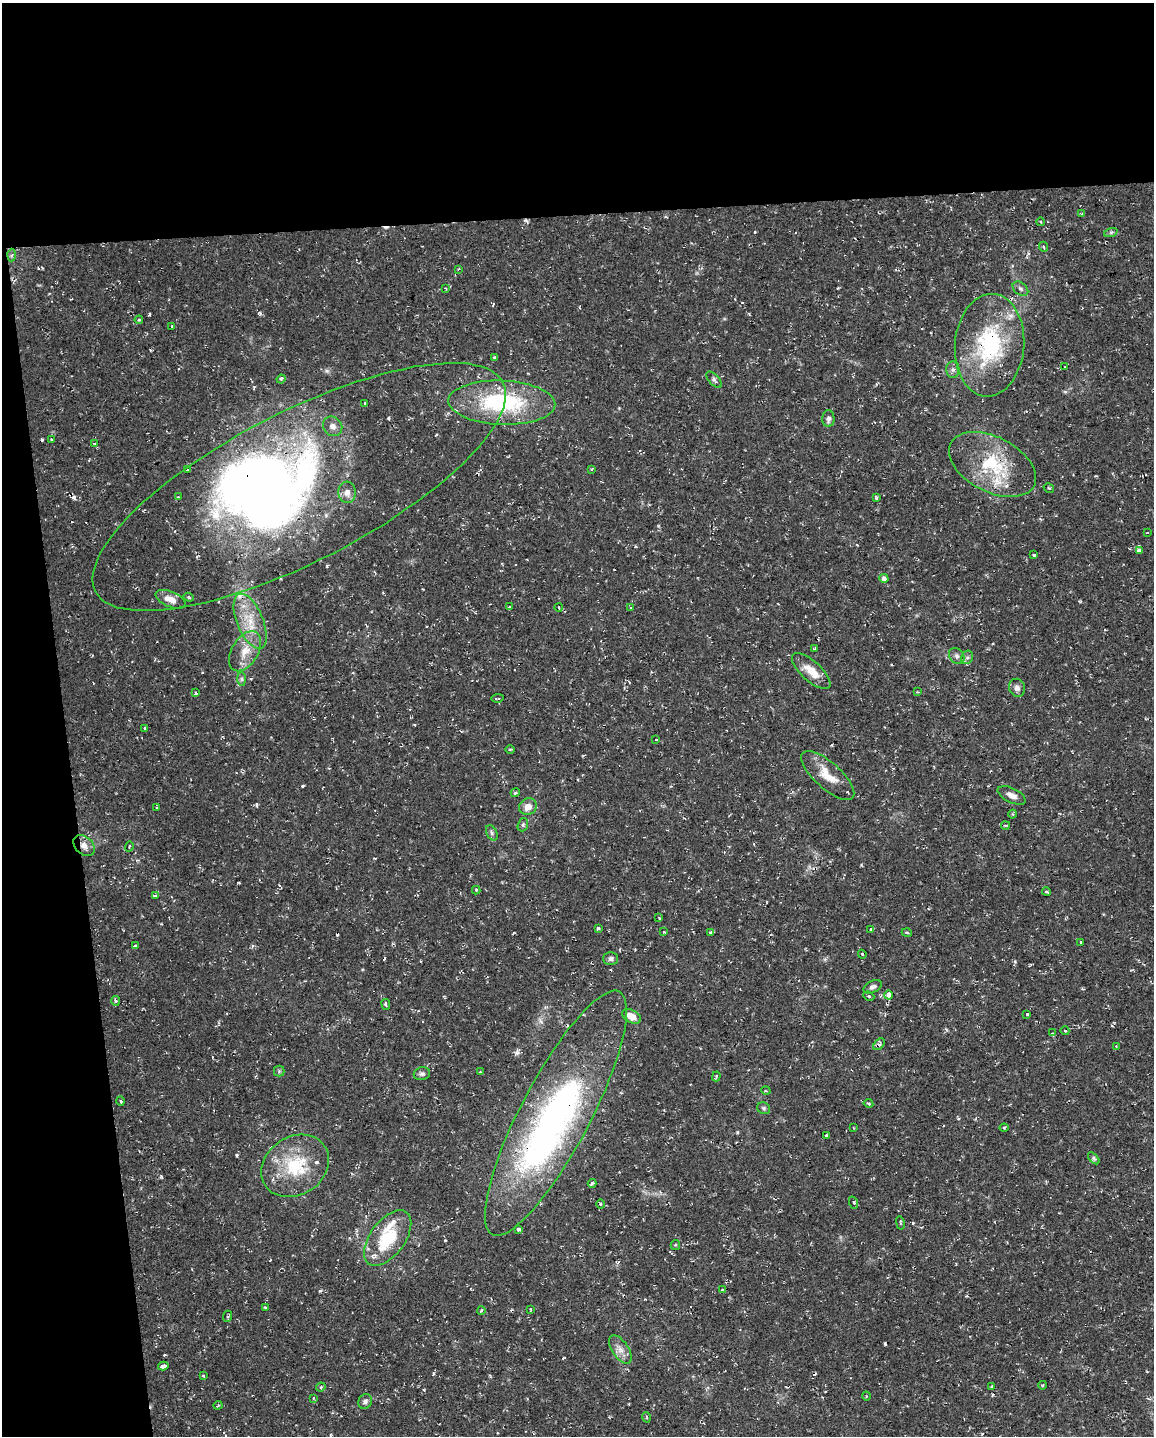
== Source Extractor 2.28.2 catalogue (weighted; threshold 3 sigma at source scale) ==
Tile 1 of 4 x 3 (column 1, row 1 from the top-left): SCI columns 1-1152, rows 2919-4352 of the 4607 x 4367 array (HDU 1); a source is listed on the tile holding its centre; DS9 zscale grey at full resolution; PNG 1156 x 1438 px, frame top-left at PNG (2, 3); each listed source drawn as its Kron ellipse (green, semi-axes under 4 px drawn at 4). Shown black and unused: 20% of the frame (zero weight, under 2 of 3 exposures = <1% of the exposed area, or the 3 px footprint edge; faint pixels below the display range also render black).
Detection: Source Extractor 2.28.2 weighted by HDU 2 'WHT'; one run over the whole footprint, this tile lists its part. Background 0.0286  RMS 0.004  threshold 0.018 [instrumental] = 3 sigma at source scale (4.5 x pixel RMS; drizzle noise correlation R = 1.50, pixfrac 1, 0.0396/0.0396 arcsec/px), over >= 5 px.
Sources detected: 149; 3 inside a brighter object's white glare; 15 cosmic-ray / hot-pixel residue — neither listed nor drawn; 6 inside a brighter listed object's ellipse — not listed separately; the other 125 listed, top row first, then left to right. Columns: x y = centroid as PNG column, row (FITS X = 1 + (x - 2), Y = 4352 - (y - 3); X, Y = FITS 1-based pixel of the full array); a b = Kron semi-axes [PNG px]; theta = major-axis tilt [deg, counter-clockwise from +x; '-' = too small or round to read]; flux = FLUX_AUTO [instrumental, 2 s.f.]
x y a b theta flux
1081 214 3 3 - 0.72
1041 222 4 3 - 0.36
1111 232 7 4 19 0.74
1044 247 5 3 - 0.36
11 255 6 4 87 0.71
458 269 3 3 - 0.5
445 288 3 2 - 0.36
1020 289 9 6 -39 1.1
139 320 4 3 - 0.55
172 326 3 2 - 0.46
990 345 51 34 85 42
494 358 4 3 - 0.43
1065 367 2 2 - 0.41
953 370 8 6 88 1.3
281 379 4 3 - 0.56
714 380 10 5 -47 0.98
364 403 3 3 - 1
502 403 53 22 -2 41
828 419 8 6 90 1.4
333 426 10 9 - 2.1
52 439 3 3 - 0.96
95 443 3 3 - 0.72
992 464 47 27 -27 26
592 469 3 3 - 0.98
188 470 4 3 - 2
299 487 229 74 27 240
1049 488 5 3 - 0.39
347 492 11 8 -87 2.4
178 497 3 3 - 0.56
876 498 3 3 - 0.62
1147 533 3 2 - 0.75
1139 550 4 3 - 6.8
1034 555 3 3 - 0.64
884 578 4 4 - 1.7
189 597 5 4 - 0.46
170 599 16 7 -22 4.3
509 607 4 3 - 0.39
559 607 4 3 - 0.57
630 608 3 3 - 2
250 621 29 13 -68 11
814 649 3 3 - 0.53
245 651 22 13 59 7.1
957 656 9 7 -52 1.4
967 657 7 5 68 0.95
811 671 24 9 -42 6.6
241 679 7 4 -89 0.82
1017 688 9 8 - 1.8
918 692 3 2 - 0.32
195 693 3 3 - 2.2
498 698 6 3 8 0.64
145 728 4 3 - 1.6
656 739 2 2 - 0.39
510 749 5 3 - 0.4
828 775 34 13 -42 8.2
515 793 4 3 - 0.63
1012 795 15 7 -26 2.4
157 807 3 2 - 0.41
528 807 9 8 - 3.4
1013 814 4 4 - 0.5
523 825 7 5 70 0.71
1006 825 4 3 - 0.65
492 833 8 5 -63 0.99
84 846 12 8 -44 2.7
129 846 5 3 - 0.55
476 890 4 4 - 0.43
1047 892 4 3 - 0.61
155 895 4 3 - 4.6
659 918 4 2 - 0.44
598 928 3 3 - 1.6
871 930 4 3 - 0.46
664 932 3 3 - 0.44
710 933 3 3 - 0.64
907 933 5 3 - 0.41
1081 942 3 2 - 0.39
135 946 3 3 - 2.3
862 954 4 3 - 0.67
611 959 7 6 - 1.4
873 987 9 6 25 1.5
888 995 4 4 - 4
869 996 6 4 -23 0.68
115 1001 5 3 - 0.47
386 1004 5 3 - 0.56
1027 1014 3 3 - 1.8
631 1016 10 6 -27 4.7
1065 1031 4 2 - 0.31
1053 1033 3 2 - 0.75
879 1044 7 4 48 1
1116 1046 3 3 - 0.38
279 1071 5 5 - 0.57
480 1072 3 3 - 0.34
422 1074 8 6 13 1.1
716 1076 5 3 - 0.57
766 1091 5 3 - 0.49
121 1101 4 3 - 0.41
868 1103 5 4 - 0.6
764 1108 7 6 - 0.77
556 1113 137 35 62 150
853 1128 4 2 - 0.32
1004 1128 4 4 - 0.45
826 1135 3 2 - 0.51
1094 1158 7 4 -46 0.81
295 1166 36 29 34 23
592 1183 4 3 - 0.8
853 1203 6 2 -67 0.5
600 1204 4 3 - 0.47
900 1223 7 3 -78 0.53
519 1229 4 3 - 0.78
388 1238 32 17 54 18
675 1245 5 4 - 0.51
722 1289 3 3 - 2
265 1307 4 2 - 0.68
530 1309 3 2 - 0.28
481 1310 4 3 - 0.6
228 1316 5 4 - 0.87
620 1349 16 8 -56 3
163 1366 5 4 - 5
204 1376 4 2 - 0.53
1043 1385 4 3 - 0.4
321 1387 5 4 - 0.63
992 1387 4 3 - 0.55
866 1396 4 3 - 0.33
313 1398 3 3 - 0.31
365 1401 8 6 66 1.2
218 1405 4 3 - 0.45
646 1417 5 3 - 0.45
Overlapping masked pixels (flux is a lower limit): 5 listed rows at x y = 990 345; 992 464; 299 487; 84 846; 556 1113
Unlisted compact peaks at least as high as the median listed source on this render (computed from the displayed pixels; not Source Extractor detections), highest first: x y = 303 786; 320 1291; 237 1155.